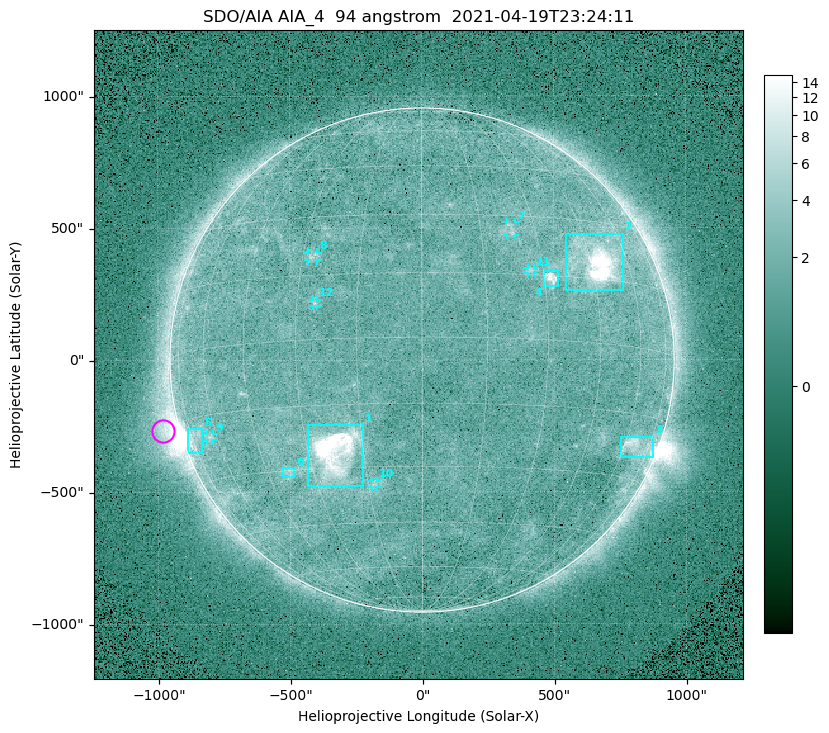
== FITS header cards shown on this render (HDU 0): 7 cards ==
TELESCOP= 'SDO/AIA '
INSTRUME= 'AIA_4   '
WAVELNTH=                   94
WAVEUNIT= 'angstrom'
DATE-OBS= '2021-04-19T23:24:11.12'
CTYPE1  = 'HPLN-TAN'
CTYPE2  = 'HPLT-TAN'

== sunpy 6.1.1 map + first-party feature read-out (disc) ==
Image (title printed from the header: SDO/AIA AIA_4  94 angstrom  2021-04-19T23:24:11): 512 x 512 px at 4.8 arcsec/px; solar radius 955 arcsec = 199 px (full disc in frame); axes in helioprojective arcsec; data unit not stated in the header (colour bar unlabelled)
Orientation: roll -0.138 deg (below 1 deg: not rotated)
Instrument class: DISC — disc imager (sunpy class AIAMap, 94 A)
Bright regions (active regions / flare kernels): reference = the median radial profile (limb darkening/brightening removed); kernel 5 px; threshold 5 sigma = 2.45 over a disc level ~1.73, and >= 1.15x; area >= 9 px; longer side >= 5 px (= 24 arcsec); searched inside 0.97 R_sun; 12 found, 12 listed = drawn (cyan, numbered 1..; 6 of them under ~33 arcsec drawn as corner ticks so the feature stays visible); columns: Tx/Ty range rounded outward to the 10 arcsec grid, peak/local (2 s.f.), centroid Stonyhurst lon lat
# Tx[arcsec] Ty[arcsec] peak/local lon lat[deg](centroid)
1 -430..-220 -480..-240 45 -22 -26
2 540..760 260..480 28 +47 +19
3 750..880 -370..-290 4.6 +66 -22
4 460..520 280..340 7 +32 +14
5 -890..-830 -350..-260 5.7 -73 -19
6 -530..-480 -440..-410 2.8 -38 -30
7 320..360 470..520 2.9 +23 +26
8 -430..-390 380..410 3.1 -27 +20
9 -820..-790 -300..-280 2.9 -63 -20
10 -190..-170 -480..-450 2.8 -13 -34
11 400..430 330..350 2.9 +27 +16
12 -410..-390 200..230 2.7 -25 +8
Off-limb structures (1.02-1.3 R_sun): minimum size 50 px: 6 found; the strongest spans PA ~85..115 deg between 1.02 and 1.21 R_sun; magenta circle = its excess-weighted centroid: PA ~105 deg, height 1.06 R_sun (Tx ~-980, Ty ~-270 arcsec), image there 5.1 x the reference